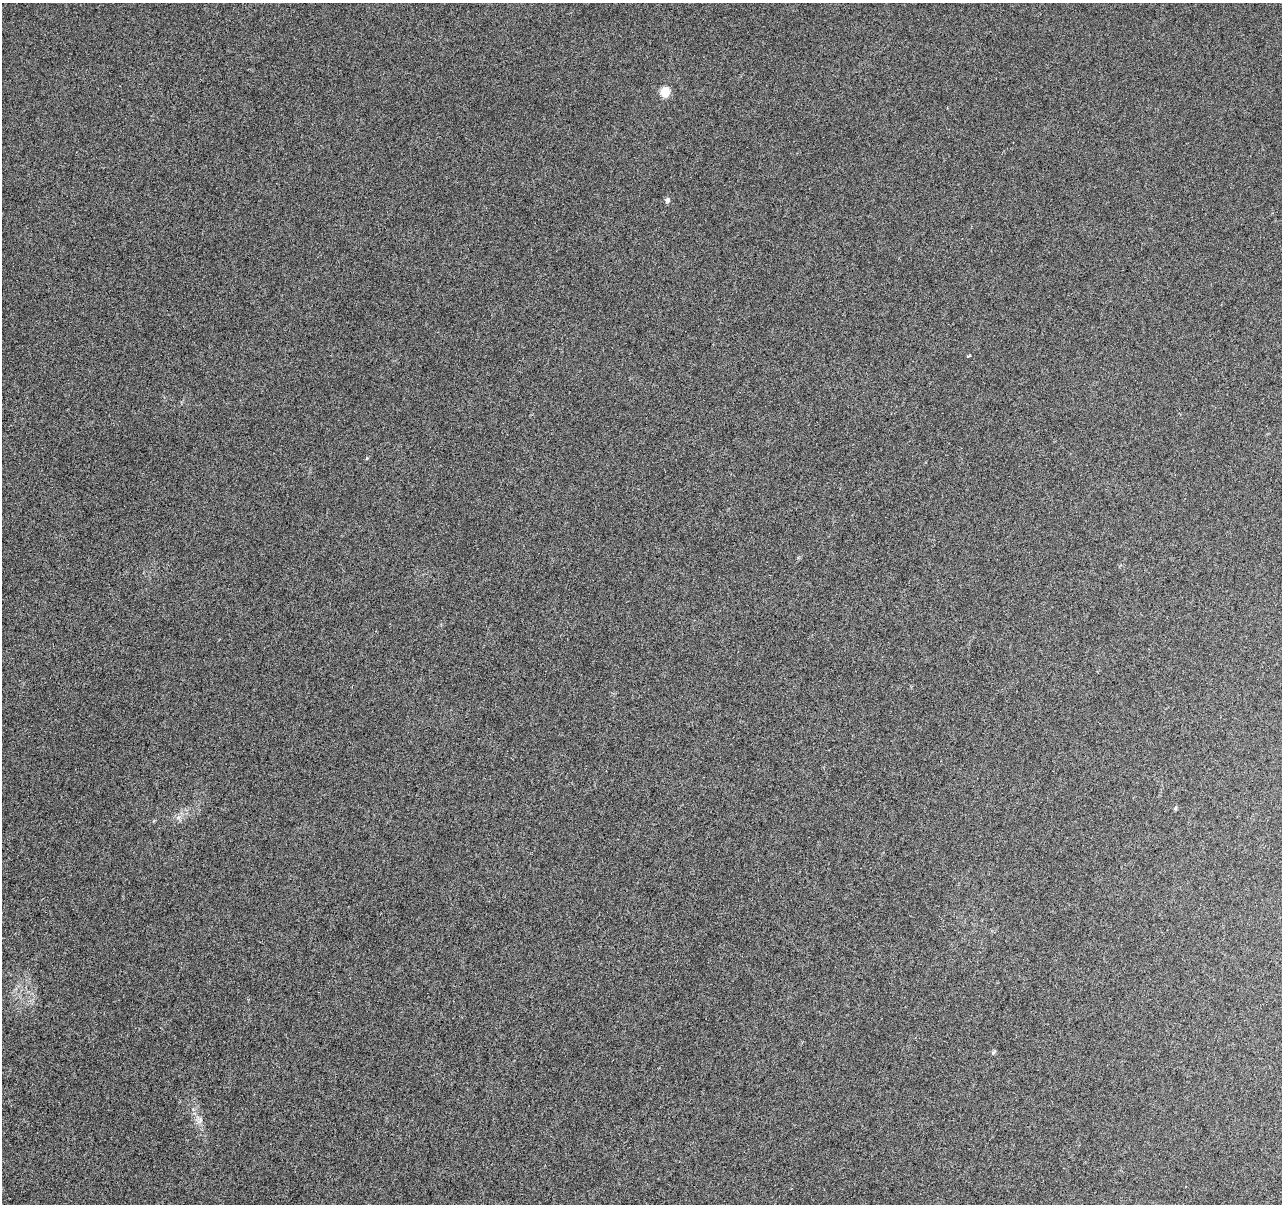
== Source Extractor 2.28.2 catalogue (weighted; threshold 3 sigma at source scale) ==
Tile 7 of 4 x 4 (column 3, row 2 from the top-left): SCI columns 2572-3851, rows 2689-3890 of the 5139 x 5321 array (HDU 1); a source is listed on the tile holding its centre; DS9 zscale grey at full resolution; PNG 1284 x 1206 px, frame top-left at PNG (2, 3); no overlay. Nothing masked; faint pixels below the display range render black.
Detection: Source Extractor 2.28.2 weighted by HDU 2 'WHT'; one run over the whole footprint, this tile lists its part. Background 0.00117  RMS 0.0022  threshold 0.00885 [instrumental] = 3 sigma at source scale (4.09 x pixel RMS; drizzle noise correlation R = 1.36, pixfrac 0.8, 0.0396/0.0396 arcsec/px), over >= 5 px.
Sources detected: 6; all 6 listed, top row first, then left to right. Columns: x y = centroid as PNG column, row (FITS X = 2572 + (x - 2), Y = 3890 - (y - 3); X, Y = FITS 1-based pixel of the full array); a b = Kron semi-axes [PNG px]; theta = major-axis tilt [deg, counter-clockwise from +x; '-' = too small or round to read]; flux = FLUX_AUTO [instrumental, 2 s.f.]
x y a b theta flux
665 92 7 6 - 4.6
667 200 7 6 - 0.44
969 356 5 3 - 0.19
1175 808 6 4 72 0.26
993 1053 7 4 58 0.28
200 1120 11 7 55 0.84